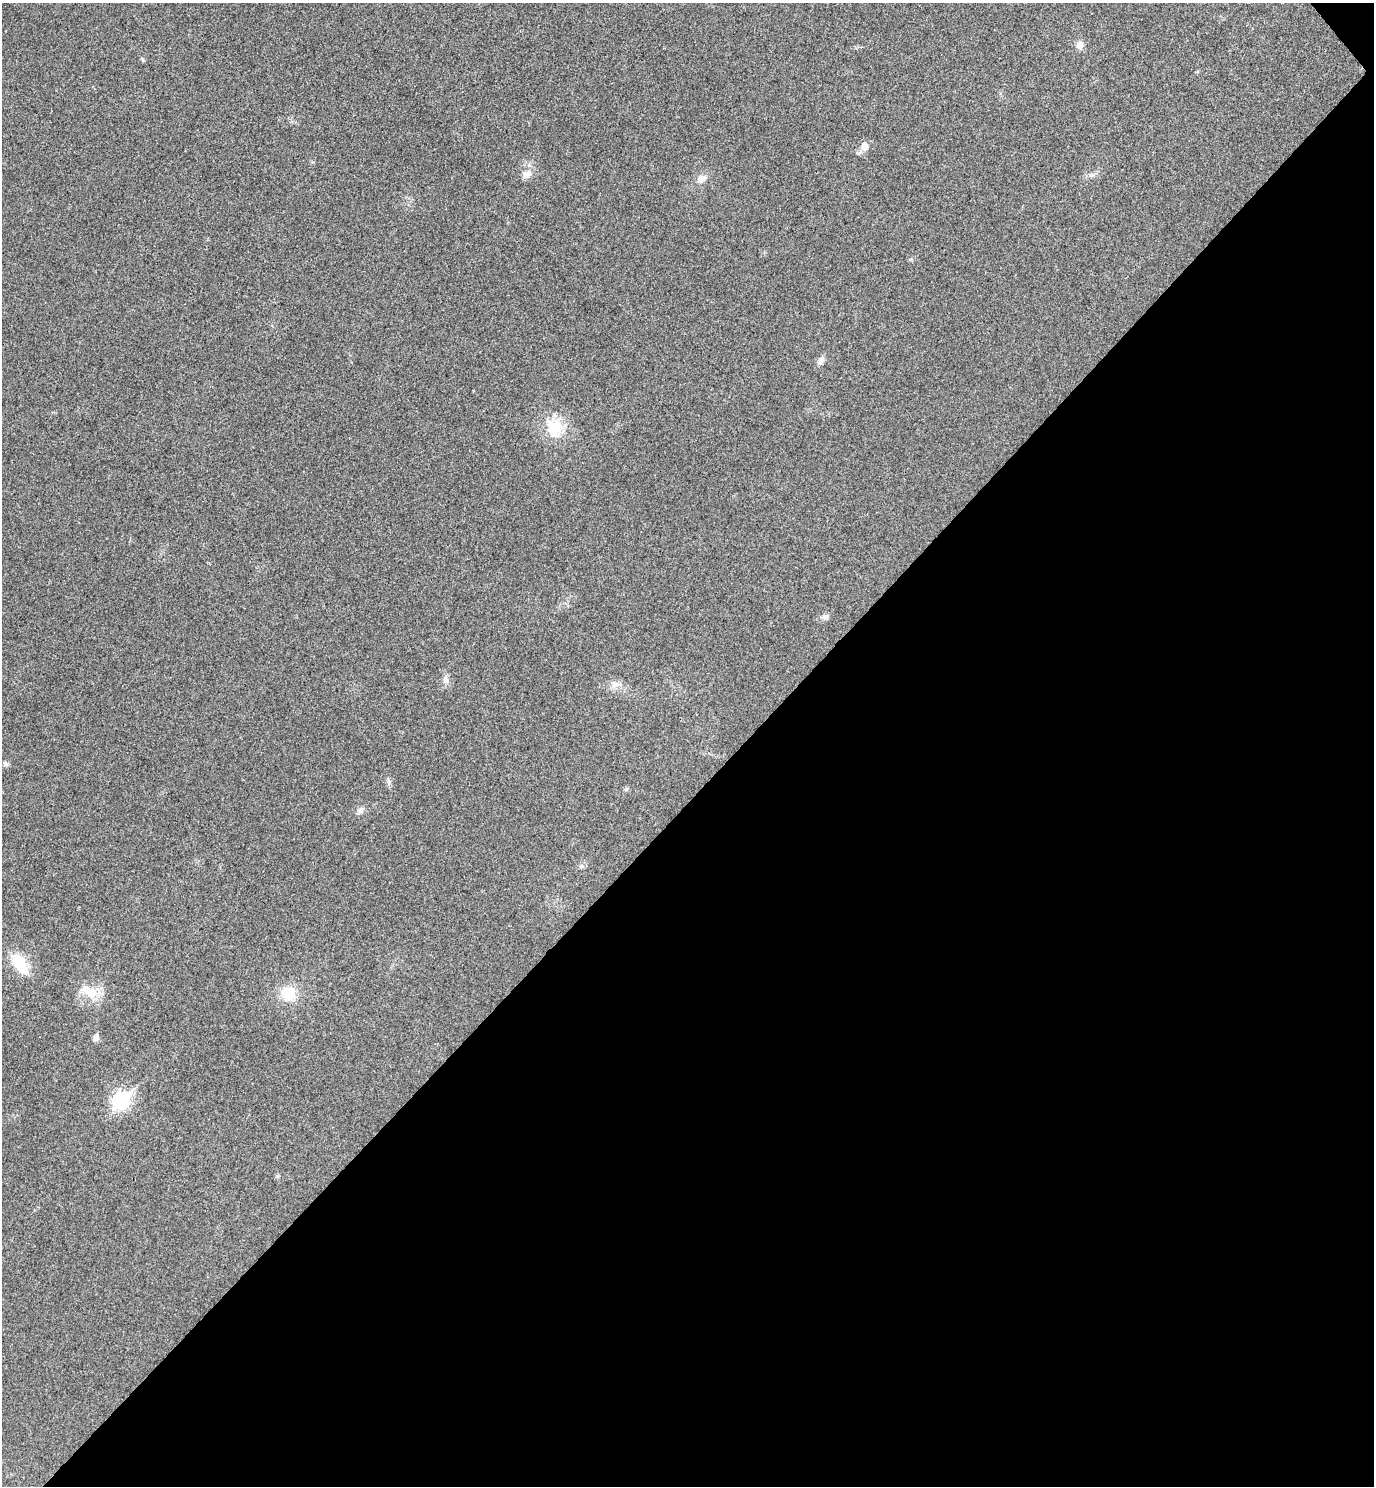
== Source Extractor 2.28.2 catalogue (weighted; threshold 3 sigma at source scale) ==
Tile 12 of 4 x 4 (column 4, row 3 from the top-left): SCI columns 4314-5685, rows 1532-3015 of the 6024 x 6027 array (HDU 1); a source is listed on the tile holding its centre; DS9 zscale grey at full resolution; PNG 1376 x 1488 px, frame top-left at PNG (2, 3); no overlay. Shown black and unused: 46% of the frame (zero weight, under 3 of 4 exposures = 6% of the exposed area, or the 3 px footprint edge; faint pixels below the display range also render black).
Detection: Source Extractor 2.28.2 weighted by HDU 2 'WHT'; one run over the whole footprint, this tile lists its part. Background 0.0284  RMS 0.0063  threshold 0.0283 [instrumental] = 3 sigma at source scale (4.5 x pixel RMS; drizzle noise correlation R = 1.50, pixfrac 1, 0.05/0.05 arcsec/px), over >= 5 px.
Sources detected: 21; all 21 listed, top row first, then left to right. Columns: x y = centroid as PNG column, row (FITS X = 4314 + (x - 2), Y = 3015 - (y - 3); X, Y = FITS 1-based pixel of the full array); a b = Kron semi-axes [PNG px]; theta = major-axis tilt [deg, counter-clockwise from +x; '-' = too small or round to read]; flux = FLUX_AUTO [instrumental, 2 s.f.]
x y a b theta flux
1080 45 9 8 - 4.6
142 59 6 4 -60 1
864 146 7 6 - 7.9
527 174 15 9 19 5
1091 175 7 6 - 1.6
701 179 13 9 36 4.9
821 361 10 8 63 3.1
554 428 27 22 -75 21
825 617 12 6 13 2.3
445 680 10 9 - 3.1
615 684 12 11 - 4.4
5 764 7 6 - 1.5
389 782 9 4 -81 1.6
626 789 6 5 - 1.1
360 810 13 7 44 2.6
581 866 8 6 0 1.6
20 964 25 13 -54 23
90 992 25 12 -22 14
289 993 14 14 - 20
96 1038 10 7 76 2.2
121 1100 9 7 46 180
Unlisted compact peaks at least as high as the median listed source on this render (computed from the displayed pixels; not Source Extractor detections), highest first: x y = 277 1176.